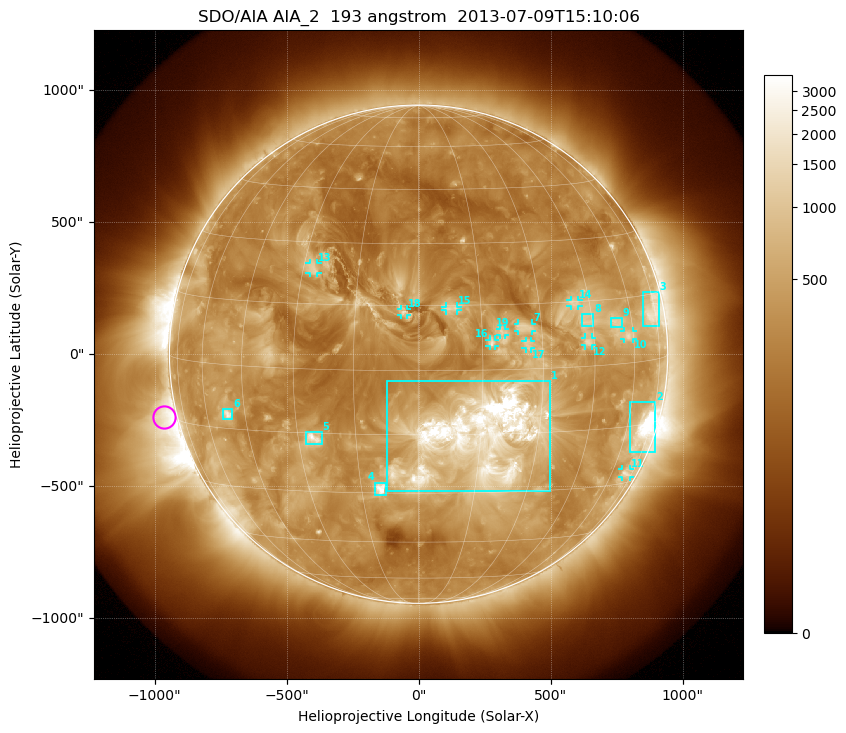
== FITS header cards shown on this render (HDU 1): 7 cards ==
TELESCOP= 'SDO/AIA'
INSTRUME= 'AIA_2'
WAVELNTH=                  193
WAVEUNIT= 'angstrom'
DATE-OBS= '2013-07-09T15:10:06.84'
CTYPE1  = 'HPLN-TAN'
CTYPE2  = 'HPLT-TAN'

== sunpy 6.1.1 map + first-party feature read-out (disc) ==
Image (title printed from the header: SDO/AIA AIA_2  193 angstrom  2013-07-09T15:10:06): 1024 x 1024 px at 2.4 arcsec/px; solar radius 944 arcsec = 393 px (full disc in frame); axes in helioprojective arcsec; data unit not stated in the header (colour bar unlabelled)
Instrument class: DISC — disc imager (sunpy class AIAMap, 193 A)
Bright regions (active regions / flare kernels): reference = the median radial profile (limb darkening/brightening removed); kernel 9 px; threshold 5 sigma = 689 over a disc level ~305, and >= 1.15x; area >= 12 px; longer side >= 9 px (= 22 arcsec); searched inside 0.97 R_sun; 19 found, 19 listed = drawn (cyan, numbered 1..; 11 of them under ~33 arcsec drawn as corner ticks so the feature stays visible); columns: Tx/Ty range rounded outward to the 5 arcsec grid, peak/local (2 s.f.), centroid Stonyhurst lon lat
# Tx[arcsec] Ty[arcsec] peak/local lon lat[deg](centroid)
1 -120..500 -520..-100 18 +15 -16
2 800..900 -375..-180 18 +69 -16
3 850..910 105..235 5.3 +72 +11
4 -165..-120 -535..-485 9 -10 -29
5 -430..-365 -340..-295 6.5 -26 -16
6 -745..-705 -245..-205 6.5 -51 -11
7 375..430 85..115 3.8 +25 +10
8 620..665 105..150 3.7 +43 +10
9 730..770 100..140 4 +54 +10
10 780..810 55..90 4.4 +58 +6
11 770..800 -465..-435 4.4 +69 -27
12 630..660 30..65 4.3 +43 +6
13 -415..-385 305..345 3.7 -27 +23
14 575..605 180..205 3.3 +40 +15
15 100..150 165..180 3 +8 +14
16 265..290 30..55 3.6 +17 +6
17 405..425 20..50 3.5 +26 +6
18 -65..-45 145..170 3.9 -3 +13
19 310..330 75..95 3.3 +20 +9
Off-limb structures (1.02-1.3 R_sun): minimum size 162 px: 3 found; the strongest spans PA ~70..145 deg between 1.02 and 1.3 R_sun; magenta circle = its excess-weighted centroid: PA ~105 deg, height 1.05 R_sun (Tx ~-965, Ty ~-240 arcsec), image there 3.9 x the reference